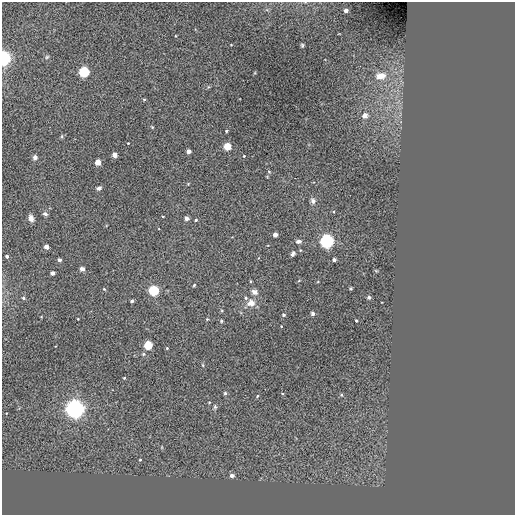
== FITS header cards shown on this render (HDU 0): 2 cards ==
NAXIS1  =                  513 / NUMBER OF ELEMENTS ALONG THIS AXIS
NAXIS2  =                  513 / NUMBER OF ELEMENTS ALONG THIS AXIS

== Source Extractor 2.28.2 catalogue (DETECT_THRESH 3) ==
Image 513 x 513 px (HDU 0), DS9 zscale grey, 1 PNG px = 1 image px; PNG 517 x 517 px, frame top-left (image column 1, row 513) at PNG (2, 2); no overlay
Background 0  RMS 43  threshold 130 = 3 sigma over >= 5 px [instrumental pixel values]
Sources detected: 67; all 67 listed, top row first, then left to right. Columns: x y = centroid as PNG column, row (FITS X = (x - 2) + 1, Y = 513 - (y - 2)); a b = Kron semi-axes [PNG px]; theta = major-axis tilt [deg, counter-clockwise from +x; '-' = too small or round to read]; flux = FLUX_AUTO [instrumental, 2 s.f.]
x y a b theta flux
346 11 4 4 - 2.0e+04
302 45 5 4 - 4.0e+03
47 57 6 4 45 3.6e+03
4 58 6 5 - 7.8e+05
84 72 5 5 - 3.4e+05
381 76 13 9 7 3.0e+04
144 100 4 3 - 3.2e+03
365 116 4 4 - 3.3e+04
152 127 5 3 - 2.6e+03
226 131 3 3 - 2.8e+03
128 143 2 2 - 1.9e+03
227 146 4 4 - 1.0e+05
188 151 4 4 - 2.0e+04
114 155 4 4 - 2.7e+04
244 156 4 3 - 2.1e+03
35 157 5 5 - 7.5e+03
98 162 4 4 - 4.4e+04
269 172 5 4 - 3.3e+03
188 184 4 3 - 2.1e+03
99 188 5 4 - 7.1e+03
313 201 6 6 - 9.7e+03
45 214 6 4 -27 6.6e+03
163 216 3 2 - 1.9e+03
31 218 7 5 -74 1.4e+04
186 218 4 3 - 1.6e+04
196 220 4 3 - 3.6e+03
275 235 4 4 - 1.8e+04
298 241 7 5 -2 9.3e+03
327 241 6 6 - 6.6e+05
46 247 4 4 - 1.9e+04
293 254 6 4 56 7.5e+03
7 256 4 3 - 6.6e+03
59 260 4 3 - 1.1e+04
334 260 3 3 - 1.1e+04
82 269 4 4 - 2.2e+04
53 273 4 4 - 1.4e+04
299 280 5 3 - 2.4e+03
250 281 5 3 - 2.5e+03
194 285 3 2 - 2.7e+03
104 289 4 3 - 2.6e+03
351 289 3 2 - 2.9e+03
154 290 5 5 - 3.4e+05
254 292 8 6 -32 1.2e+04
369 297 5 5 - 4.7e+03
23 298 5 4 - 3.8e+03
246 298 5 5 - 4.4e+03
132 301 3 3 - 6.3e+03
251 303 9 8 - 2.3e+04
313 313 3 3 - 1.4e+04
283 315 3 3 - 5.7e+03
78 319 3 2 - 1.8e+03
207 319 4 4 - 2.4e+03
221 321 4 4 - 2.9e+03
356 321 3 2 - 3.3e+03
148 345 4 4 - 1.7e+05
167 348 3 3 - 2.3e+03
143 354 5 4 - 3.6e+03
203 365 4 3 - 2.6e+03
124 378 3 3 - 2.6e+03
225 393 4 4 - 4.1e+03
341 395 5 4 - 4.0e+03
257 396 4 3 - 2.6e+03
209 402 3 3 - 2.1e+03
215 407 6 4 -76 4.9e+03
75 409 8 7 - 1.3e+06
140 460 3 2 - 2.4e+03
232 475 4 3 - 1.4e+04
At the frame edge (FLAGS 8, measured only in part): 1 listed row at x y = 4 58